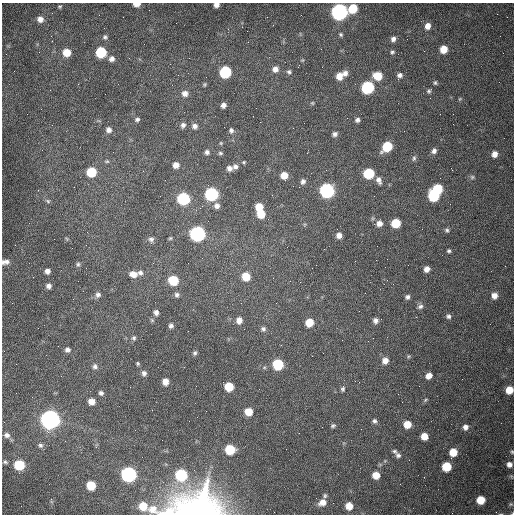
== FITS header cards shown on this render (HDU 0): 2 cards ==
NAXIS1  =                  512 /fastest changing axis
NAXIS2  =                  512 /next to fastest changing axis

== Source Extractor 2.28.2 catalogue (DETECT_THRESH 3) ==
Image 512 x 512 px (HDU 0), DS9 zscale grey, 1 PNG px = 1 image px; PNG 516 x 516 px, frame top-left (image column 1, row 512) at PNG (2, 3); no overlay
Background 1540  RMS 24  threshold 71.9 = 3 sigma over >= 5 px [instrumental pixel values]
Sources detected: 149; all 149 listed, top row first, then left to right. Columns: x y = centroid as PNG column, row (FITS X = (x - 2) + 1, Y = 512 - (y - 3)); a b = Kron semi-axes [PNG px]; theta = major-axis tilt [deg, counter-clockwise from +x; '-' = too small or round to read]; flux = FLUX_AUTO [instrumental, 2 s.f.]
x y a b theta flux
137 4 6 4 0 1.1e+04
216 5 5 4 - 7.3e+03
60 7 5 4 - 1.8e+03
353 8 7 6 - 4.6e+04
339 12 8 7 - 7.2e+05
40 19 6 6 - 9.3e+03
428 26 7 6 - 1.1e+04
341 34 5 4 - 2.5e+03
51 36 2 2 - 1.0e+03
105 37 6 5 - 3.5e+03
393 39 6 5 - 6.2e+03
443 49 6 6 - 2.4e+04
101 52 7 7 - 9.7e+04
392 52 5 4 - 2.8e+03
67 53 7 7 - 2.6e+04
112 59 7 6 - 6.9e+03
302 60 5 4 - 1.8e+03
275 69 7 7 - 8.4e+03
225 72 7 7 - 1.3e+05
289 72 6 6 - 3.4e+03
345 73 7 6 - 7.8e+03
400 75 6 6 - 5.1e+03
339 76 9 8 - 1.4e+04
378 76 7 7 - 3.3e+04
435 83 5 4 - 2.5e+03
367 87 7 7 - 2.0e+05
429 91 6 5 - 3.0e+03
185 93 7 6 - 8.2e+03
105 94 2 2 - 7.2e+02
460 99 6 4 88 1.7e+03
312 103 5 4 - 1.8e+03
223 105 5 4 - 6.4e+03
137 119 6 4 24 3.4e+03
357 120 6 5 - 4.7e+03
183 125 6 6 - 5.0e+03
194 126 6 6 - 6.1e+03
293 128 2 2 - 7.0e+02
109 130 7 6 - 7.1e+03
231 130 6 5 - 4.0e+03
335 134 6 5 - 5.2e+03
221 143 4 4 - 1.5e+03
387 146 8 6 48 6.1e+04
434 151 7 6 - 5.5e+03
207 152 6 5 - 4.5e+03
220 153 6 4 -15 2.6e+03
494 154 7 6 - 1.0e+04
414 158 8 5 80 3.3e+03
107 161 6 4 -6 2.3e+03
244 162 4 4 - 1.8e+03
176 165 6 6 - 1.1e+04
235 167 6 6 - 5.1e+03
229 168 6 6 - 6.9e+03
91 172 7 6 - 6.1e+04
369 173 7 6 - 8.8e+04
284 175 6 6 - 1.9e+04
472 177 6 6 - 2.8e+03
379 180 9 6 -69 7.0e+03
303 181 6 5 - 5.1e+03
299 187 2 2 - 1.0e+03
437 189 7 6 - 7.2e+04
327 191 7 7 - 4.4e+05
211 194 7 7 - 2.7e+05
434 195 7 7 - 1.2e+05
183 199 7 7 - 2.0e+05
48 201 7 5 -29 3.1e+03
217 206 7 7 - 7.5e+03
259 207 6 6 - 2.6e+04
261 214 6 6 - 3.4e+04
379 223 7 7 - 9.1e+03
396 223 6 6 - 4.9e+04
447 230 6 5 - 3.1e+03
197 234 7 7 - 5.5e+05
339 235 6 6 - 9.0e+03
170 238 5 4 - 2.0e+03
67 239 6 3 -71 1.8e+03
151 239 8 7 - 5.3e+03
449 251 4 4 - 2.9e+03
5 262 11 6 7 7.9e+03
78 264 6 5 - 3.0e+03
427 269 5 5 - 9.2e+03
47 271 5 5 - 7.5e+03
140 273 8 6 -6 5.6e+03
133 274 8 6 -15 1.3e+04
246 276 7 6 - 3.3e+04
273 278 2 2 - 7.6e+02
173 280 7 6 - 6.8e+04
49 286 5 5 - 5.9e+03
98 295 7 7 - 5.2e+03
177 295 6 6 - 4.2e+03
494 296 7 7 - 1.1e+04
407 297 5 5 - 4.3e+03
276 303 3 2 - 1.1e+03
420 306 7 6 - 4.6e+03
156 312 5 5 - 5.9e+03
448 316 6 6 - 4.4e+03
239 320 7 6 - 1.0e+04
375 321 7 6 - 7.3e+03
309 322 6 6 - 3.2e+04
171 326 5 5 - 4.3e+03
263 329 7 6 - 4.2e+03
134 338 6 5 - 2.9e+03
67 350 6 5 - 4.8e+03
195 353 6 4 50 3.1e+03
409 356 5 5 - 2.1e+03
385 361 7 7 - 1.2e+04
138 363 4 3 - 2.0e+03
278 364 7 6 - 1.0e+05
95 366 6 6 - 4.7e+03
144 373 6 5 - 5.1e+03
429 376 6 5 - 1.2e+04
165 382 6 5 - 1.4e+04
229 387 6 6 - 4.4e+04
343 389 6 5 - 3.3e+03
509 390 6 6 - 2.4e+04
101 393 6 5 - 4.1e+03
425 400 6 4 45 2.1e+03
92 401 6 5 - 1.3e+04
249 412 6 6 - 2.5e+04
50 420 8 8 - 1.4e+06
374 421 6 5 - 4.1e+03
407 424 6 6 - 2.4e+04
333 426 6 5 - 2.9e+03
465 427 7 6 - 7.2e+03
7 435 8 7 - 6.5e+03
424 436 6 6 - 1.9e+04
40 445 7 6 - 4.3e+03
230 450 7 6 - 6.0e+04
395 451 7 5 -36 3.3e+03
453 452 6 6 - 2.8e+04
512 452 5 4 - 2.0e+03
398 455 7 6 - 4.5e+03
5 462 6 4 -17 3.0e+03
509 464 6 6 - 7.1e+03
19 465 7 7 - 7.5e+04
446 467 6 6 - 5.1e+04
129 474 7 7 - 4.3e+05
181 475 7 7 - 1.5e+05
376 475 6 6 - 2.1e+04
400 484 2 2 - 7.3e+02
91 485 7 6 - 4.1e+04
325 496 6 6 - 3.2e+03
316 498 2 2 - 3.8e+03
481 500 6 6 - 3.4e+04
322 502 9 7 25 1.3e+04
511 504 6 5 - 2.4e+03
143 506 9 7 -31 3.0e+04
349 506 6 6 - 1.9e+04
196 508 48 26 3 4.8e+05
512 513 4 3 - 1.6e+03
At the frame edge (FLAGS 8, measured only in part): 7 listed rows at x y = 137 4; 216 5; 5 262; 509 390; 512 452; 196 508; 512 513